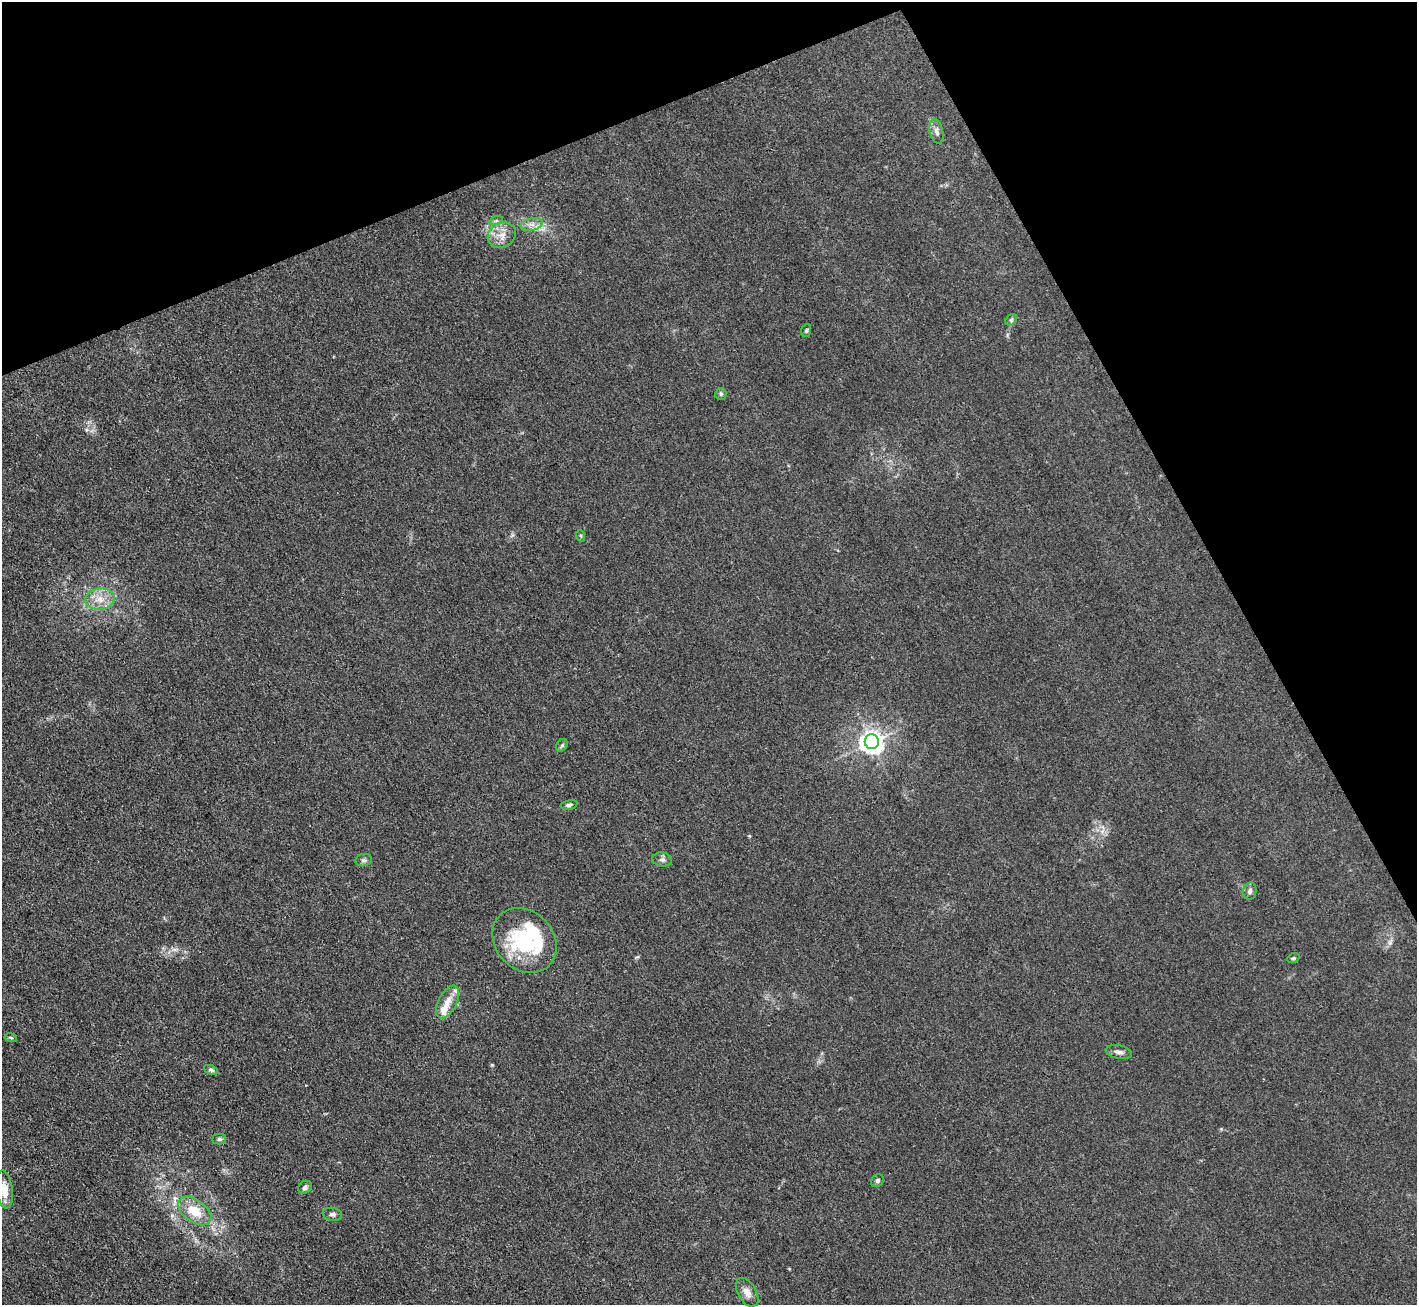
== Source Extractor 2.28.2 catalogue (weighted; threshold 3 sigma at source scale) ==
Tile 3 of 4 x 4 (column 3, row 1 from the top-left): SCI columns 2832-4246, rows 4062-5364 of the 5662 x 5652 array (HDU 1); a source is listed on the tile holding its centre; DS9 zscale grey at full resolution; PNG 1419 x 1307 px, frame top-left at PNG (2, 2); each listed source drawn as its Kron ellipse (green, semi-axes under 4 px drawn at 4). Shown black and unused: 22% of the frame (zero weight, under 3 of 4 exposures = <1% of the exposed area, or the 3 px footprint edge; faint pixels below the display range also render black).
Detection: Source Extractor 2.28.2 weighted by HDU 2 'WHT'; one run over the whole footprint, this tile lists its part. Background 0.0243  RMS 0.0047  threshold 0.0209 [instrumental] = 3 sigma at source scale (4.5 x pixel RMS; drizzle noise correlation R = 1.50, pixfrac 1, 0.05/0.05 arcsec/px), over >= 5 px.
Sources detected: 33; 3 inside a brighter object's white glare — neither listed nor drawn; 2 inside a brighter listed object's ellipse — not listed separately; the other 28 listed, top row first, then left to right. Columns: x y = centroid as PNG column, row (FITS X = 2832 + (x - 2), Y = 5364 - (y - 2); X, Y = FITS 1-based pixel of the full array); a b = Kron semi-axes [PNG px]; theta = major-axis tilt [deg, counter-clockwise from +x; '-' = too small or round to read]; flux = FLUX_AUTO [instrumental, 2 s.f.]
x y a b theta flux
936 131 13 6 -76 2
496 221 7 4 17 0.89
532 224 11 6 12 2.5
502 235 14 12 30 5
1011 320 6 5 - 0.77
806 330 6 5 - 0.65
721 394 6 5 - 0.76
581 536 6 3 -71 0.52
100 599 14 10 6 5.7
872 742 7 7 - 330
562 745 7 5 53 0.75
569 805 8 4 12 1.1
364 860 8 6 14 1.1
662 860 10 7 -10 1.5
1250 891 8 7 - 1.5
524 940 35 29 -47 35
1293 958 6 4 20 0.63
448 1002 18 9 63 5.3
11 1037 6 3 -10 0.56
1119 1052 13 6 -11 2
211 1070 7 4 -23 0.91
219 1139 7 5 0 0.87
877 1181 7 5 45 0.95
305 1187 7 6 - 1.4
4 1190 19 8 -83 6.1
195 1211 19 11 -36 11
332 1214 9 6 -9 1.3
747 1292 16 9 -60 3.4
Isophote crosses this tile's border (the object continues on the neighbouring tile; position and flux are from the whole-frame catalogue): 1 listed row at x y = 4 1190